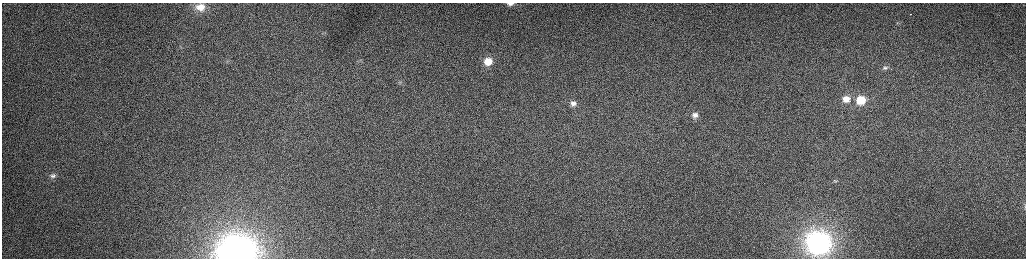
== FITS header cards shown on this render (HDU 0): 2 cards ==
NAXIS1  =                 2048 /fastest changing axis
NAXIS2  =                  512 /next to fastest changing axis

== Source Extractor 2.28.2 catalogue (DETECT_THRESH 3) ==
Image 2048 x 512 px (HDU 0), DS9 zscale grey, zoomed out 1/2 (1 PNG px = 2 x 2 image px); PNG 1028 x 260 px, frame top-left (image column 1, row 511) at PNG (2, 3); no overlay
Background 160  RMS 1.6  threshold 4.69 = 3 sigma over >= 5 px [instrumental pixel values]
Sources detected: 18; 2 cannot appear on this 1/2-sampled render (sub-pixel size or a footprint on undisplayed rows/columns) and are not listed; the other 16 listed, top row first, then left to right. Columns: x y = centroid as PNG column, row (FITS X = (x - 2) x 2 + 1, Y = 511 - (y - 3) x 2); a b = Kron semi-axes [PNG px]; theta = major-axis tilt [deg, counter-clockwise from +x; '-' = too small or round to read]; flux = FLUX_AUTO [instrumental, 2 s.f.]
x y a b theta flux
510 4 10 5 0 2100
200 7 11 9 -4 3900
911 14 2 1 - 2300
227 61 4 2 - 260
488 61 7 7 - 4800
885 68 7 5 10 820
400 82 5 4 - 450
846 99 10 8 7 4200
861 100 9 8 - 10000
573 103 9 7 -4 2000
695 115 8 7 - 2100
53 176 9 7 -2 1500
836 181 9 3 36 650
1025 207 10 3 -86 660
818 243 12 11 - 180000
237 252 20 15 3 170000
At the frame edge (FLAGS 8, measured only in part): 3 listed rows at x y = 510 4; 1025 207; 237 252
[2 sub-pixel or undisplayed-footprint detections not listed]